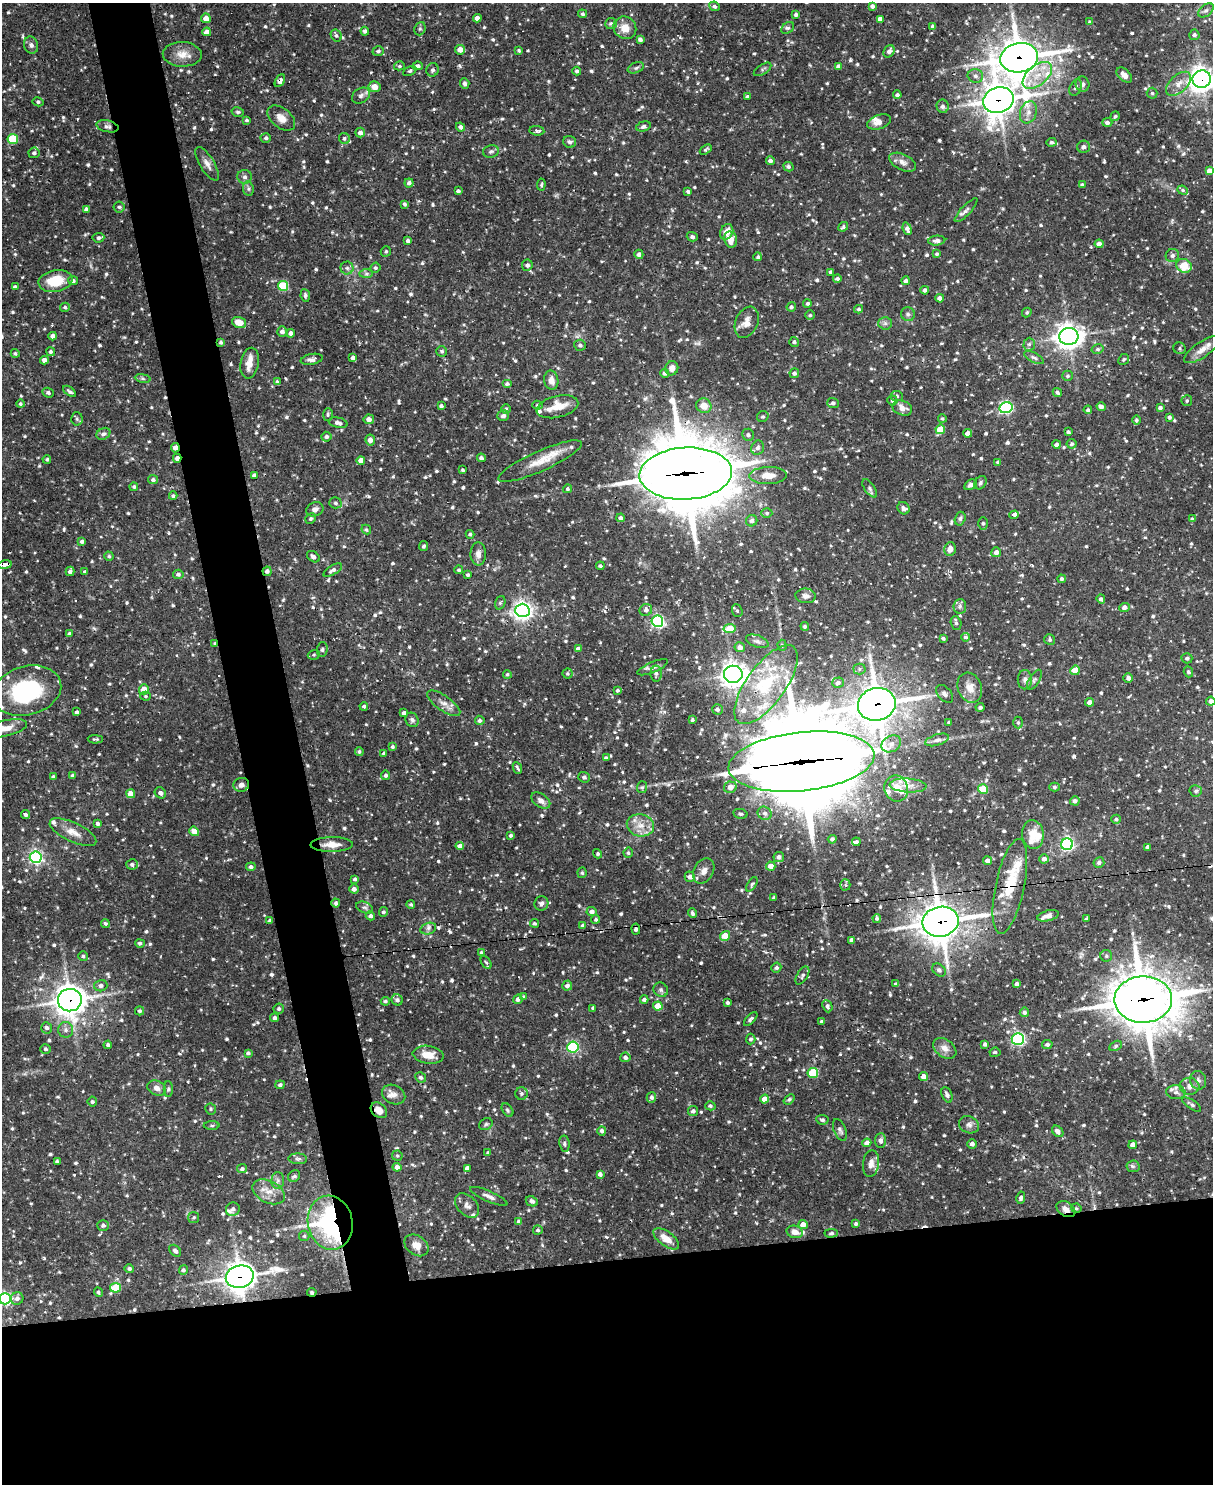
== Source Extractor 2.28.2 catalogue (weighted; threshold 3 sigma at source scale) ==
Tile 11 of 4 x 3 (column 3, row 3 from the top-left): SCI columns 2424-3634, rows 247-1728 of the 4846 x 4826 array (HDU 1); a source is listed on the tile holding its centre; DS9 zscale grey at full resolution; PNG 1215 x 1486 px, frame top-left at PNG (2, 3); each listed source drawn as its Kron ellipse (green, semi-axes under 4 px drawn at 4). Shown black and unused: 19% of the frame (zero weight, under 2 of 3 exposures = <1% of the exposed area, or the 3 px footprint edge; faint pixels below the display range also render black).
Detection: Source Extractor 2.28.2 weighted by HDU 2 'WHT'; one run over the whole footprint, this tile lists its part. Background 0.091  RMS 0.0031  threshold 0.0137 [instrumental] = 3 sigma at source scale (4.5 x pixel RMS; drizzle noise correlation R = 1.50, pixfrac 1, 0.05/0.05 arcsec/px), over >= 5 px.
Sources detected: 1050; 14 cosmic-ray / hot-pixel residue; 1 long thin detection or spike segment (spike, bleed or trail) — neither listed nor drawn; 33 inside a brighter listed object's ellipse — not listed separately; of the other 1002, all 500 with FLUX_AUTO >= 0.5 (the completeness limit of this list) listed and drawn (502 fainter detections not listed), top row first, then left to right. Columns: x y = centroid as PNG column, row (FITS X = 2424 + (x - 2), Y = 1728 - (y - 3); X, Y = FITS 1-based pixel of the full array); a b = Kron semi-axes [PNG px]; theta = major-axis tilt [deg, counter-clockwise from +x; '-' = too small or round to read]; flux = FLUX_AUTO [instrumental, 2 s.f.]
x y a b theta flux
714 6 5 4 - 0.85
872 6 4 4 - 0.94
1206 10 9 5 39 0.94
583 14 4 4 - 0.56
796 15 4 3 - 0.73
206 18 5 4 - 2.7
477 18 4 4 - 1.7
880 19 4 4 - 1.6
1090 22 4 4 - 0.82
611 24 6 5 - 0.67
933 26 4 3 - 1
625 28 12 11 - 3.5
788 28 7 5 36 0.73
420 29 7 5 69 0.61
365 31 4 4 - 0.83
207 32 4 4 - 2.1
336 35 6 5 - 0.68
1194 35 5 5 - 0.88
640 39 4 4 - 1
31 45 8 7 - 1.1
460 50 5 5 - 2.4
519 50 4 4 - 0.53
378 51 6 4 18 0.65
889 51 6 5 - 1.1
182 54 19 12 -1 4
1019 58 19 14 11 700
399 66 5 4 - 0.56
418 66 5 4 - 0.99
838 66 4 4 - 1.2
636 68 8 5 22 0.73
762 69 10 5 33 0.63
432 70 7 6 - 0.82
410 71 7 4 26 0.58
577 71 4 4 - 0.69
1037 75 17 9 40 5.6
1124 75 9 5 -43 2
975 76 8 6 -15 1
1202 79 9 9 - 250
280 81 7 4 60 1.4
465 83 5 4 - 1
1082 84 7 7 - 1.1
1178 84 15 8 44 2.7
375 87 6 5 - 2.9
1076 88 9 5 66 0.91
1152 93 5 5 - 0.53
897 95 4 4 - 0.81
361 96 9 7 33 1.2
747 97 3 3 - 0.73
998 100 15 13 19 450
38 102 5 4 - 0.53
943 106 7 6 - 0.97
238 112 6 4 -13 0.51
1028 112 11 8 70 2.1
1115 116 5 4 - 0.52
281 118 16 10 -39 2.7
247 120 3 3 - 0.5
879 122 12 7 20 1.5
1107 122 5 4 - 0.95
107 126 11 5 -12 1
643 126 7 5 15 0.86
460 127 5 4 - 1.1
537 131 7 4 -7 0.93
360 133 5 4 - 1.3
266 138 5 5 - 0.68
344 138 6 5 - 0.62
13 139 5 5 - 15
570 142 6 5 - 0.89
1051 142 5 4 - 0.65
1083 147 6 6 - 0.96
706 150 6 4 35 0.59
491 151 8 6 13 0.81
34 153 5 5 - 0.76
770 161 4 4 - 1
903 162 14 8 -26 1.9
207 164 19 7 -58 2
788 167 5 4 - 0.72
1209 171 4 4 - 2.1
245 177 7 7 - 0.94
409 183 4 4 - 0.87
1082 184 4 3 - 0.53
541 185 6 4 84 0.51
248 189 7 5 -83 0.76
1183 190 5 4 - 0.54
458 191 4 3 - 0.82
688 192 4 3 - 0.68
405 204 4 3 - 0.63
119 207 5 5 - 0.61
86 209 4 4 - 1
966 210 16 5 47 1.2
843 227 5 4 - 0.57
907 229 6 4 -69 1.2
727 232 8 6 61 3
692 237 5 4 - 0.84
98 238 6 4 6 0.86
730 239 8 6 -79 3.4
408 241 4 3 - 0.91
937 241 8 5 5 1.1
1099 244 4 4 - 1.5
386 251 5 4 - 0.56
639 254 4 4 - 1.1
937 254 4 3 - 0.52
1172 255 7 6 - 0.99
758 257 4 4 - 0.58
527 265 5 5 - 0.94
1184 266 8 6 -24 6.1
347 268 6 6 - 0.85
375 268 5 5 - 0.58
831 272 3 3 - 0.75
366 274 7 4 1 0.63
837 278 4 4 - 0.77
55 281 17 10 10 7.9
73 281 5 4 - 0.86
905 281 4 4 - 0.82
283 286 5 5 - 16
15 287 4 3 - 0.71
925 290 4 4 - 1.1
305 295 6 4 -82 0.67
940 298 4 4 - 1.5
807 303 4 4 - 0.7
65 307 5 4 - 0.63
791 307 5 4 - 0.65
859 309 4 3 - 0.6
1027 312 5 4 - 0.55
908 314 7 7 - 0.88
810 315 5 4 - 0.52
239 322 7 5 -18 3.7
747 322 16 11 66 2.8
885 323 6 6 - 0.83
282 332 5 5 - 1.2
291 333 4 4 - 1.3
53 336 4 4 - 1.5
1069 336 9 8 - 240
221 342 4 4 - 0.6
794 342 5 4 - 0.64
1029 344 6 5 - 0.75
580 345 6 5 - 0.83
1180 348 6 5 - 0.5
1098 349 6 4 13 0.62
1202 350 21 7 35 2.9
442 351 5 5 - 0.64
50 352 4 4 - 0.67
15 353 4 4 - 0.52
353 358 4 4 - 0.91
1034 358 11 5 -28 0.93
312 359 11 5 11 1.3
1124 359 6 5 - 0.56
44 360 4 4 - 1.9
250 363 15 9 79 3.2
672 368 7 6 - 2
664 373 4 4 - 0.77
794 373 5 4 - 0.81
1067 376 5 5 - 0.5
143 378 8 4 -9 0.58
551 380 9 7 -82 2.1
277 382 4 4 - 1.2
507 384 5 4 - 0.62
70 391 7 4 -38 0.76
1057 392 5 3 - 0.64
48 393 5 5 - 0.69
897 396 6 5 - 0.57
892 400 5 5 - 0.59
1187 401 5 5 - 0.6
833 403 6 5 - 0.98
20 404 4 4 - 0.54
537 405 5 4 - 0.54
441 406 4 3 - 0.84
704 406 8 7 - 3.2
1101 406 5 4 - 1.3
557 407 21 10 13 5.4
902 408 10 7 -21 2.4
1006 408 6 5 - 44
1160 408 4 4 - 0.95
506 409 5 4 - 0.54
1088 410 4 4 - 0.69
328 415 6 5 - 0.55
503 416 6 5 - 0.99
763 416 6 5 - 0.53
1169 417 4 3 - 0.65
942 418 4 4 - 0.52
77 419 7 5 -86 0.62
369 419 5 5 - 1.5
1136 420 5 4 - 0.62
338 423 9 5 -14 1.1
940 429 5 4 - 8.3
1068 432 4 3 - 0.58
968 433 4 4 - 2.2
103 434 7 5 27 0.85
748 435 6 5 - 0.73
326 437 5 5 - 0.95
370 440 5 4 - 1.9
1056 444 4 4 - 0.94
1072 444 5 5 - 0.67
175 448 5 4 - 2
758 448 7 6 - 1.2
177 458 4 4 - 1.5
481 458 4 4 - 0.82
47 459 4 4 - 0.57
361 460 4 4 - 2.2
540 461 45 10 24 6.4
998 462 4 3 - 0.64
463 470 3 3 - 0.56
686 474 46 26 3 2800
254 475 4 3 - 0.78
768 475 19 8 2 4.1
153 480 5 4 - 0.75
980 483 7 5 56 0.62
970 485 7 5 30 0.87
134 487 4 4 - 0.52
870 488 10 5 -55 0.81
568 489 4 4 - 0.62
173 496 4 4 - 0.58
335 503 6 5 - 0.71
904 508 6 5 - 0.88
315 509 9 7 22 1.5
767 513 5 4 - 0.55
1014 515 4 4 - 6.1
311 518 5 5 - 0.56
620 518 4 4 - 1
960 519 7 5 73 0.67
1192 519 4 3 - 0.55
752 521 6 5 - 1.3
983 523 6 5 - 0.68
366 530 5 4 - 0.52
470 534 4 4 - 0.55
82 541 4 3 - 0.8
424 546 5 4 - 0.56
950 549 7 5 76 1.8
996 552 5 5 - 1.4
478 554 11 7 -88 1.7
109 556 5 4 - 0.56
313 557 7 5 -37 1.1
5 565 7 4 10 31
600 566 4 4 - 0.61
333 570 10 4 30 1.1
459 570 4 4 - 0.51
70 571 5 4 - 1
267 571 4 4 - 1
85 572 3 3 - 0.65
178 574 5 4 - 0.77
468 575 4 4 - 0.58
1062 579 4 4 - 0.59
806 596 10 7 -5 1.3
1101 599 4 4 - 0.96
500 603 7 5 71 0.55
960 606 7 6 - 0.9
1124 607 5 4 - 1.4
522 610 7 6 - 140
646 610 6 6 - 1.3
737 611 6 5 - 0.6
657 621 6 5 - 67
956 623 7 5 -74 0.69
805 626 4 4 - 0.65
730 629 6 4 9 8.2
69 634 4 3 - 0.89
966 637 4 4 - 0.64
943 638 4 3 - 0.62
1050 640 6 5 - 0.56
757 641 12 6 -20 1
215 644 3 3 - 0.52
782 645 5 4 - 0.54
740 647 5 5 - 1.7
322 649 7 5 87 0.68
578 649 4 3 - 1.4
314 655 6 4 20 0.56
1187 658 5 5 - 0.77
653 667 16 5 23 1.2
859 669 6 5 - 0.66
1075 670 5 4 - 5.1
1188 672 5 4 - 0.68
567 673 5 5 - 0.51
507 674 4 4 - 0.6
656 674 8 5 88 0.91
733 674 9 8 - 230
1128 678 5 4 - 1
1025 680 9 7 89 1.2
1034 680 11 5 58 0.79
838 683 6 5 - 0.99
766 685 47 19 54 19
970 688 15 12 -69 3.6
144 689 5 5 - 3.8
617 690 4 4 - 0.51
27 691 35 24 15 31
945 694 10 6 -47 1.1
146 696 5 4 - 0.51
1211 701 4 4 - 1.4
1089 702 4 4 - 1.6
444 703 19 7 -35 2.4
877 704 19 16 14 520
364 706 4 4 - 0.65
980 707 4 4 - 0.59
717 709 5 5 - 0.99
77 712 3 3 - 0.7
404 713 4 4 - 1.1
412 720 7 6 - 0.8
480 720 5 5 - 0.82
692 720 3 3 - 0.54
949 722 3 3 - 0.54
1018 723 6 4 -89 0.54
5 728 22 8 13 3.7
95 739 8 3 -2 0.5
937 740 12 5 17 1.3
891 744 10 8 31 1.7
392 747 4 4 - 0.58
359 751 4 4 - 0.57
384 753 4 4 - 0.57
606 758 4 4 - 0.66
801 762 73 29 6 5100
517 768 6 3 -67 0.73
73 775 4 4 - 0.82
385 775 5 4 - 0.82
53 776 3 3 - 0.52
584 777 6 5 - 0.68
241 785 8 7 - 1.9
908 785 18 7 -4 2.7
642 787 6 5 - 0.54
730 787 6 5 - 2.8
1054 787 5 4 - 0.59
896 788 13 11 -69 4
983 789 5 4 - 9.5
1196 791 6 5 - 0.67
160 793 6 5 - 1.1
131 794 4 4 - 3.8
541 801 10 6 -36 1.6
1075 801 5 4 - 0.99
765 813 7 6 - 1.2
25 814 4 3 - 0.83
740 814 7 5 -13 0.7
1116 819 5 4 - 0.56
98 824 4 3 - 1
640 825 14 11 -14 3.5
194 831 5 4 - 3.6
73 832 25 9 -25 3.5
1033 834 14 10 -83 4.5
510 835 4 3 - 0.63
832 839 4 4 - 0.69
856 842 4 3 - 0.7
1067 844 6 5 - 57
332 845 21 7 1 3.7
460 846 4 4 - 1.9
1148 847 4 3 - 0.85
628 853 5 4 - 0.53
598 854 5 4 - 0.52
36 857 6 6 - 66
779 857 5 5 - 1.3
1044 859 5 4 - 1.4
988 861 4 4 - 1.4
1099 862 5 5 - 0.96
132 864 5 5 - 0.85
771 866 5 4 - 2
251 867 4 4 - 0.82
704 871 13 9 60 2
582 873 5 4 - 0.54
690 877 5 5 - 1.5
355 879 4 4 - 0.74
752 884 8 4 58 0.54
845 885 5 5 - 0.52
1010 886 48 14 78 12
354 889 5 4 - 1.4
774 897 4 3 - 0.52
336 903 4 4 - 0.81
541 903 7 7 - 0.94
411 904 4 4 - 0.64
365 907 9 5 -21 0.78
383 912 5 4 - 0.62
592 912 5 4 - 1.5
692 913 5 3 - 0.68
370 916 5 4 - 0.85
1048 916 11 5 15 1.6
877 918 4 4 - 0.64
1087 918 4 2 - 0.54
596 919 4 4 - 0.55
270 920 4 4 - 0.59
940 922 18 15 11 580
105 923 4 4 - 0.61
534 923 4 4 - 0.58
583 926 4 4 - 0.69
428 929 8 5 15 0.96
636 929 5 4 - 0.94
725 936 5 4 - 4.1
851 940 4 3 - 1.1
140 943 5 4 - 0.68
481 952 4 4 - 0.56
83 956 5 5 - 0.56
1106 956 6 5 - 0.6
486 963 7 4 -60 0.52
776 968 5 4 - 0.68
939 970 7 5 -44 0.73
802 976 10 5 59 0.82
896 984 4 3 - 0.78
1017 984 4 4 - 1.1
101 986 6 5 - 0.88
567 986 5 5 - 1.1
661 990 7 6 - 0.88
524 997 4 4 - 0.68
518 999 5 4 - 0.98
70 1000 12 11 - 350
397 1000 6 5 - 0.93
644 1000 4 4 - 0.83
1143 1000 29 23 1 1100
385 1001 4 4 - 0.59
728 1003 4 3 - 0.68
658 1006 4 4 - 5.3
827 1006 6 5 - 0.88
593 1008 3 3 - 0.52
279 1009 5 5 - 0.7
139 1011 4 4 - 0.65
1024 1012 5 4 - 0.82
275 1018 4 4 - 0.91
751 1019 8 4 47 0.79
822 1021 4 3 - 0.54
46 1028 6 5 - 0.89
66 1030 8 7 - 1.1
751 1039 5 5 - 0.7
1018 1039 6 6 - 59
985 1044 4 3 - 0.81
1047 1044 5 4 - 0.74
108 1045 4 4 - 0.77
1116 1046 7 4 28 0.61
573 1047 5 5 - 43
945 1048 13 9 -36 2.3
46 1049 5 5 - 0.7
995 1052 5 4 - 0.62
248 1053 4 4 - 0.64
428 1055 15 9 -8 4.3
625 1057 5 5 - 0.93
813 1073 5 5 - 15
421 1077 6 4 -29 0.68
924 1077 4 4 - 2.1
1198 1080 9 8 - 1.2
280 1085 5 4 - 0.58
1190 1086 10 8 -5 1.8
157 1088 10 7 -24 1.6
168 1089 8 4 90 0.53
1176 1092 9 7 -8 1.4
394 1094 12 9 -26 1.8
521 1094 6 6 - 0.68
947 1095 8 5 -67 0.89
651 1097 5 4 - 0.91
765 1099 4 4 - 2.8
789 1099 6 4 39 0.6
92 1102 5 5 - 0.67
1192 1104 11 4 -33 0.74
710 1106 5 4 - 0.59
211 1109 5 5 - 0.54
379 1110 9 7 -40 2.9
507 1110 7 5 -54 0.56
693 1111 5 5 - 0.86
822 1120 6 5 - 0.83
486 1124 7 5 29 0.67
969 1125 10 8 -25 1.4
212 1126 8 4 0 0.51
840 1130 11 6 -69 1
602 1131 5 4 - 0.77
1058 1131 6 5 - 1.4
881 1140 7 5 87 1.1
867 1143 4 4 - 2.2
564 1144 8 5 -81 0.67
972 1144 5 5 - 1.2
1133 1145 4 4 - 1.9
488 1153 4 3 - 0.51
397 1156 5 5 - 0.55
298 1159 9 5 -2 0.9
57 1161 4 4 - 0.7
871 1164 13 8 82 2
1133 1166 6 6 - 0.65
397 1167 4 4 - 1.4
467 1168 4 4 - 1.4
242 1169 5 4 - 0.7
600 1174 4 4 - 0.97
294 1176 6 5 - 0.6
278 1181 8 6 89 1
269 1192 17 11 -27 3.6
489 1196 20 5 -24 1.5
1021 1198 6 4 78 0.85
532 1201 6 5 - 1
467 1206 14 9 -46 1.8
1076 1208 5 4 - 0.52
233 1209 7 6 - 1
1066 1209 10 7 -33 1.8
194 1217 5 5 - 0.52
519 1221 4 4 - 0.78
330 1223 27 22 -79 61
856 1224 4 4 - 0.65
103 1225 5 5 - 0.85
803 1225 5 4 - 2.4
538 1230 5 4 - 0.57
795 1232 8 6 -15 2.2
831 1233 6 4 1 0.53
304 1236 5 5 - 0.51
666 1239 15 7 -37 3.7
416 1245 13 9 -35 2.9
175 1251 7 5 -45 0.96
129 1269 5 4 - 0.72
183 1270 5 4 - 0.64
240 1277 14 11 13 340
116 1288 5 5 - 9.5
98 1292 5 4 - 0.52
312 1292 5 3 - 0.53
17 1298 6 6 - 1
5 1299 6 5 - 48
Overlapping masked pixels (flux is a lower limit): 26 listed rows (the first 20) at x y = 1019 58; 1202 79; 280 81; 998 100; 221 342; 175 448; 177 458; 686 474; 5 565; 267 571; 215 644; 877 704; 801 762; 241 785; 332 845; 1010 886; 940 922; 636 929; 70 1000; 1143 1000
Isophote crosses this tile's border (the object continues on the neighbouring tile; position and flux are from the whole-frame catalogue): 6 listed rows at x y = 1202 79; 5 565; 27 691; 1211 701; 5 728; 5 1299